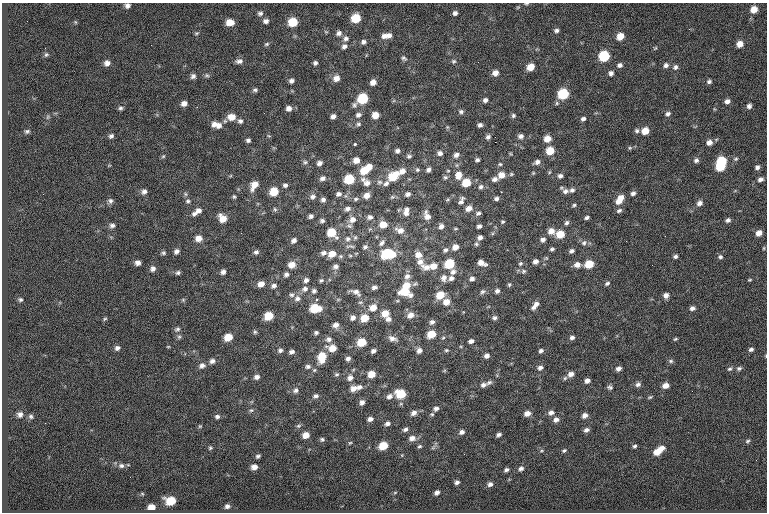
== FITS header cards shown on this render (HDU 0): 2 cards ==
NAXIS1  =                  765
NAXIS2  =                  510

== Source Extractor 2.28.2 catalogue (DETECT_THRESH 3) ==
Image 765 x 510 px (HDU 0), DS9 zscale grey, 1 PNG px = 1 image px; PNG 769 x 514 px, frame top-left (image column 1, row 510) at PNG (2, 3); no overlay
Background -0.743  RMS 9.3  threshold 27.8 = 3 sigma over >= 5 px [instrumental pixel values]
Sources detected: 371; all 371 listed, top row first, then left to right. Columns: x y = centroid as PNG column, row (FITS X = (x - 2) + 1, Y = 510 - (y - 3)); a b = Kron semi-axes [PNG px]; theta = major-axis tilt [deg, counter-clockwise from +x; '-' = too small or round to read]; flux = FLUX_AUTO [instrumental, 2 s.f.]
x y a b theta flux
526 3 6 3 1 730
127 6 7 6 - 2200
518 7 6 3 19 600
754 9 6 6 - 6700
260 13 6 5 - 1700
455 13 5 4 - 1900
356 18 7 6 - 16000
266 21 7 6 - 2200
75 22 6 3 -71 690
230 22 7 6 - 6200
293 22 7 7 - 16000
689 29 4 3 - 480
556 30 6 5 - 1600
326 32 6 3 -19 660
196 33 6 4 20 840
339 33 7 7 - 2400
384 36 8 8 - 3200
389 36 7 6 - 2400
620 36 7 6 - 7200
346 38 7 7 - 2200
363 42 6 5 - 1900
267 44 7 5 26 1100
740 44 6 6 - 5100
344 46 7 6 - 2200
45 48 3 2 - 500
655 48 6 4 44 760
46 55 6 5 - 1100
604 56 7 6 - 32000
404 58 8 6 -35 1400
239 61 9 6 7 2300
453 61 6 5 - 1200
107 63 7 7 - 3000
315 63 5 5 - 1500
620 65 6 5 - 1900
666 65 7 6 - 2000
530 67 6 5 - 7900
675 67 7 6 - 1800
495 73 6 6 - 3900
611 73 5 5 - 2000
207 75 7 5 -3 1200
193 76 7 6 - 2000
336 78 8 7 - 4300
291 81 6 5 - 2000
709 81 6 5 - 1500
373 82 6 6 - 3600
255 90 6 5 - 1300
563 94 7 6 - 32000
362 99 9 6 36 29000
485 100 5 5 - 1800
727 101 6 5 - 2500
184 103 6 5 - 3100
557 103 6 5 - 990
749 106 5 5 - 1900
120 108 6 6 - 1300
289 108 6 6 - 3000
461 112 7 6 - 1500
668 114 6 5 - 1800
358 115 8 6 20 2100
375 115 6 6 - 6700
333 116 5 4 - 2400
513 116 6 5 - 1300
47 117 6 4 70 790
231 117 10 8 2 6500
583 119 6 5 - 1700
240 121 7 6 - 1900
214 124 7 7 - 3100
358 124 7 5 0 1300
219 125 9 8 - 3600
480 125 5 4 - 1800
447 127 6 4 -45 770
27 131 6 4 23 1100
637 131 6 6 - 1400
645 131 6 6 - 8300
111 136 6 5 - 1600
269 136 5 3 - 600
521 136 6 5 - 2300
488 137 7 5 43 1800
547 139 6 6 - 6400
248 140 5 5 - 1600
495 142 2 2 - 3600
709 142 6 6 - 3500
355 144 3 3 - 1300
630 148 6 5 - 880
397 151 5 4 - 1700
550 151 6 6 - 12000
440 153 6 6 - 2200
456 155 8 6 35 2500
163 156 6 4 43 870
409 156 6 5 - 1200
736 159 6 4 21 870
356 160 6 6 - 4500
477 160 5 4 - 1400
696 160 6 5 - 1700
721 161 7 6 - 28000
305 162 6 6 - 1200
537 162 8 5 25 2400
319 163 6 5 - 2200
500 164 5 5 - 910
369 167 6 5 - 5000
720 167 6 5 - 19000
757 167 5 4 - 1700
417 170 6 6 - 1100
428 170 6 5 - 2000
364 171 8 7 - 13000
402 171 9 7 31 3800
448 171 4 3 - 620
533 173 5 4 - 700
511 174 6 5 - 890
458 175 10 8 85 5800
501 175 8 7 - 5500
393 176 10 7 38 17000
560 176 6 5 - 1900
445 177 7 6 - 1200
323 178 7 5 24 2100
349 179 7 6 - 24000
363 179 8 7 - 2300
495 179 7 5 15 2500
760 179 6 5 - 2200
379 182 7 6 - 1700
367 183 9 8 - 3400
386 183 8 6 44 2000
466 183 7 6 - 13000
254 185 9 6 58 6900
285 185 5 5 - 1600
481 187 7 6 - 1800
572 190 7 6 - 1800
144 191 6 6 - 2300
565 191 8 7 - 2400
274 192 7 6 - 13000
501 192 3 2 - 630
633 193 6 5 - 1900
185 194 6 5 - 1200
338 194 7 5 11 2100
408 194 6 5 - 2100
367 195 7 6 - 4100
234 197 6 4 -74 950
313 197 7 6 - 2000
392 197 7 4 25 1100
355 199 7 5 16 1300
496 199 6 5 - 1700
620 199 11 6 56 8500
323 200 5 5 - 1800
447 200 6 4 19 840
110 201 7 7 - 1800
188 201 7 6 - 1500
461 201 11 6 66 2300
699 203 7 6 - 2600
574 205 5 4 - 970
469 208 8 6 26 4100
275 209 6 4 -46 910
347 209 7 6 - 2300
198 210 7 6 - 2800
407 210 8 7 - 2600
619 210 7 5 26 1500
406 213 9 7 -14 3200
478 213 7 6 - 1500
194 214 7 6 - 1900
311 216 5 4 - 1700
427 216 11 7 -68 4200
370 217 7 6 - 2300
223 218 9 7 -51 6800
587 218 4 3 - 1300
352 220 10 8 26 4200
728 220 5 4 - 1800
322 221 6 5 - 1400
503 222 4 4 - 830
567 223 6 5 - 1600
383 224 8 7 - 7500
112 225 7 5 1 2100
350 226 8 6 -16 1600
441 226 7 6 - 2600
479 226 4 4 - 1800
455 229 6 3 0 690
400 230 13 8 -20 4900
551 231 8 7 - 4400
241 233 3 2 - 630
332 233 7 6 - 16000
759 233 6 5 - 4700
560 234 7 6 - 12000
665 236 3 2 - 620
355 237 7 5 63 1300
480 237 5 4 - 2300
198 238 7 6 - 4900
348 239 8 8 - 2800
294 240 6 5 - 2100
543 240 6 6 - 2200
382 243 10 6 53 2100
584 243 8 7 - 2000
476 244 6 5 - 1100
350 246 13 4 0 1600
365 247 7 6 - 1600
455 247 6 6 - 4400
552 249 5 4 - 1200
445 250 7 6 - 1800
176 251 6 5 - 2100
572 251 6 5 - 1700
256 252 5 5 - 1700
163 253 6 5 - 1200
323 253 7 6 - 2400
332 254 8 6 22 6600
388 254 11 8 6 29000
418 255 9 8 - 4600
350 256 6 4 -1 860
675 256 5 4 - 1400
720 257 6 6 - 1400
535 261 6 5 - 2700
420 262 12 9 -60 4800
138 263 5 5 - 2600
481 263 8 4 -21 4500
521 263 4 3 - 1800
449 264 7 6 - 22000
589 264 6 5 - 14000
292 265 8 6 15 5500
577 265 7 6 - 3800
652 265 2 2 - 520
336 266 7 6 - 2300
434 266 9 7 17 6100
427 267 12 8 10 4500
153 269 7 6 - 2400
523 271 7 6 - 1400
223 272 5 5 - 2100
453 272 8 7 - 2700
178 273 6 5 - 1400
286 274 6 5 - 1800
407 276 8 7 - 3100
444 278 9 7 79 3200
451 278 7 5 27 2200
472 279 6 5 - 2000
306 280 6 5 - 2000
321 280 6 5 - 990
750 280 4 3 - 660
607 283 7 5 27 1400
261 284 7 6 - 4300
415 284 8 4 37 1100
509 284 6 4 70 880
406 285 7 6 - 8400
274 286 6 5 - 2000
374 287 6 5 - 1900
305 289 9 7 22 2700
314 291 6 5 - 1500
497 291 5 5 - 1700
356 292 16 7 -23 3500
405 292 9 6 11 15000
482 292 8 6 26 1500
291 295 7 6 - 1500
410 295 8 6 20 2200
440 295 8 6 28 11000
666 295 6 6 - 2900
297 298 8 7 - 2800
316 299 5 4 - 970
20 300 5 4 - 1100
183 300 5 5 - 830
446 302 7 6 - 5700
536 304 7 6 - 2500
533 307 6 5 - 1800
315 308 8 6 2 18000
373 308 9 8 - 5900
692 308 5 4 - 2100
385 313 7 7 - 7100
410 315 8 6 31 4600
269 316 7 6 - 13000
353 318 7 6 - 2400
365 318 7 6 - 11000
495 318 7 5 1 1600
105 319 6 4 23 870
388 319 7 6 - 2600
432 322 7 5 32 2000
336 325 7 6 - 3300
177 329 8 6 19 1600
255 332 6 4 -64 1000
316 333 5 4 - 1400
431 334 6 5 - 12000
179 337 6 6 - 1100
228 337 7 5 23 10000
392 338 11 6 -18 2900
572 338 6 5 - 1800
329 339 8 7 - 2400
675 339 5 3 - 810
471 341 5 4 - 2200
362 342 7 6 - 14000
168 347 4 3 - 550
117 348 7 6 - 2000
332 348 8 6 -4 7900
751 349 6 4 16 1700
280 350 7 6 - 1900
446 350 5 4 - 900
373 351 5 4 - 1800
419 351 6 6 - 2700
541 351 5 4 - 1500
292 352 6 5 - 2100
487 356 6 5 - 2600
322 357 10 7 79 15000
348 359 6 5 - 1800
212 361 7 6 - 2200
671 361 7 5 -14 1300
202 366 8 7 - 2700
308 366 7 6 - 1800
540 368 6 5 - 2100
739 368 7 6 - 1400
618 369 6 5 - 2300
730 369 7 5 35 1200
314 370 6 5 - 990
444 371 6 3 19 610
336 374 6 5 - 1100
372 374 6 5 - 7800
571 374 7 6 - 3400
257 377 6 5 - 2400
350 378 9 8 - 3200
565 378 6 5 - 1000
587 381 5 4 - 2700
489 382 8 5 26 1700
638 384 7 6 - 2000
483 385 7 6 - 2100
666 385 6 5 - 4700
359 387 7 6 - 2400
610 387 6 5 - 1400
353 388 8 6 17 4000
296 390 7 7 - 2100
692 391 2 2 - 370
401 394 7 6 - 20000
315 396 7 5 23 1800
389 396 8 6 32 2500
650 397 6 4 17 850
362 402 6 5 - 2400
436 408 6 5 - 1900
251 410 6 5 - 1100
414 413 7 6 - 2800
527 413 6 5 - 4100
551 413 7 6 - 2400
20 414 6 6 - 2200
432 414 5 4 - 870
585 415 6 5 - 2900
31 416 6 6 - 1200
217 416 6 5 - 1600
370 419 6 5 - 2300
556 419 6 5 - 2700
45 423 2 2 - 310
387 423 6 5 - 1900
200 426 5 4 - 700
299 426 7 5 20 1100
405 429 6 5 - 1600
586 430 5 4 - 2000
462 432 6 5 - 2100
306 435 6 5 - 5700
499 435 5 4 - 1700
412 438 8 6 12 3500
322 439 5 4 - 1200
748 441 7 4 28 1000
350 443 5 4 - 680
383 446 7 5 29 15000
419 446 5 4 - 910
635 446 5 4 - 1100
433 447 9 3 45 970
210 448 5 5 - 870
662 448 6 5 - 3600
564 450 6 4 36 950
541 451 5 3 - 640
657 452 7 5 38 8700
258 456 5 4 - 1200
121 466 9 7 -14 2200
254 467 6 5 - 3400
521 468 6 5 - 1800
506 470 5 4 - 1500
457 482 4 4 - 1800
490 484 6 5 - 2000
395 492 6 3 20 590
437 492 5 4 - 2000
142 494 6 4 -1 720
171 501 8 6 1 18000
227 506 5 5 - 1900
151 507 6 5 - 6600
At the frame edge (FLAGS 8, measured only in part): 3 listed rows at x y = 526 3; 127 6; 751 349